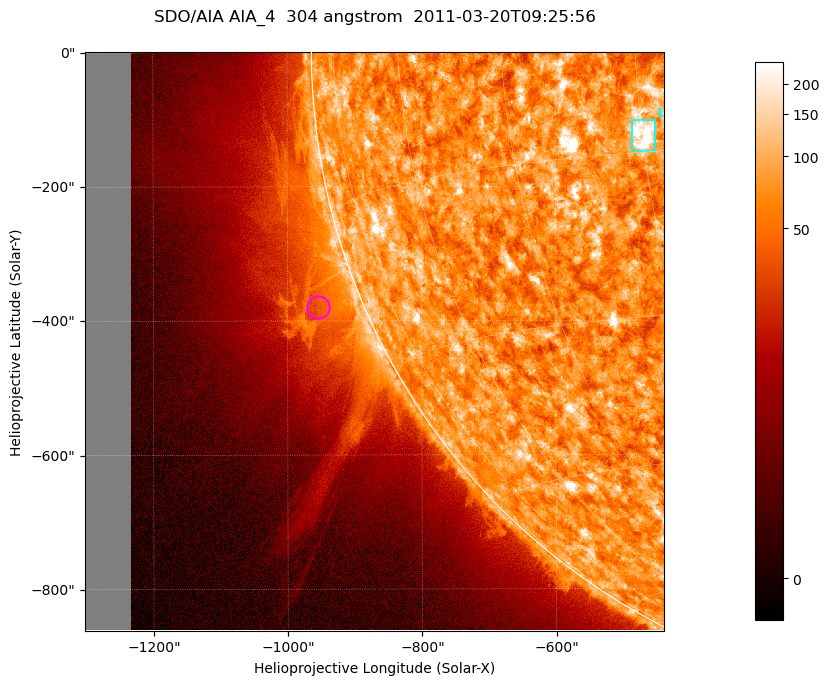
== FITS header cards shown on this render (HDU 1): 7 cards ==
TELESCOP= 'SDO/AIA '           / For AIA: SDO/AIA
INSTRUME= 'AIA_4   '           / For AIA: AIA_ATA1, AIA_ATA2, AIA_ATA3 or AIA_AT
WAVELNTH=                  304 / [angstrom] Wavelength
WAVEUNIT= 'angstrom'           / Wavelength unit: angstrom
DATE-OBS= '2011-03-20T09:25:56.132' / [ISO] Date when observation started; ISO 8
CTYPE1  = 'HPLN-TAN'           / CTYPE1; Typically HPLN
CTYPE2  = 'HPLT-TAN'           / CTYPE2; Typically HPLT

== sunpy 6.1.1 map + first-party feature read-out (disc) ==
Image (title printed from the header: SDO/AIA AIA_4  304 angstrom  2011-03-20T09:25:56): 1438 x 1438 px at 0.6 arcsec/px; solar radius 964 arcsec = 1605 px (partial field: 11% of the solar disc is inside the frame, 43% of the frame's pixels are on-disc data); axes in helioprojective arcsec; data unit not stated in the header (colour bar unlabelled)
Orientation: roll -0.132 deg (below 1 deg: not rotated)
Missing data: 7.9% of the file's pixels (0.0% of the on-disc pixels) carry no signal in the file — blank (NaN) pixels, whole columns, Tx -1302..-1232 arcsec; drawn neutral grey and excluded from every search
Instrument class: DISC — disc imager (sunpy class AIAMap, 304 A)
Bright regions (active regions / flare kernels): reference = the on-disc median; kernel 13 px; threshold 5 sigma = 114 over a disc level ~72.7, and >= 1.15x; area >= 2067 px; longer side >= 17 px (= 10 arcsec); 1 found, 1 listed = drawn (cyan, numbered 1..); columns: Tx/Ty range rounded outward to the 2 arcsec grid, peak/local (2 s.f.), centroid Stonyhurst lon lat
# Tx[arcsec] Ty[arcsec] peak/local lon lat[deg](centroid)
1 -488..-452 -148..-102 7.9 -30 -14
Off-limb structures (1.02-1.3 R_sun): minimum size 400 px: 5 found; the strongest spans PA ~95..125 deg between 1.02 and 1.3 R_sun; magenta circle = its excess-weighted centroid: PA ~110 deg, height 1.07 R_sun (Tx ~-954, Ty ~-380 arcsec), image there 1.9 x the reference